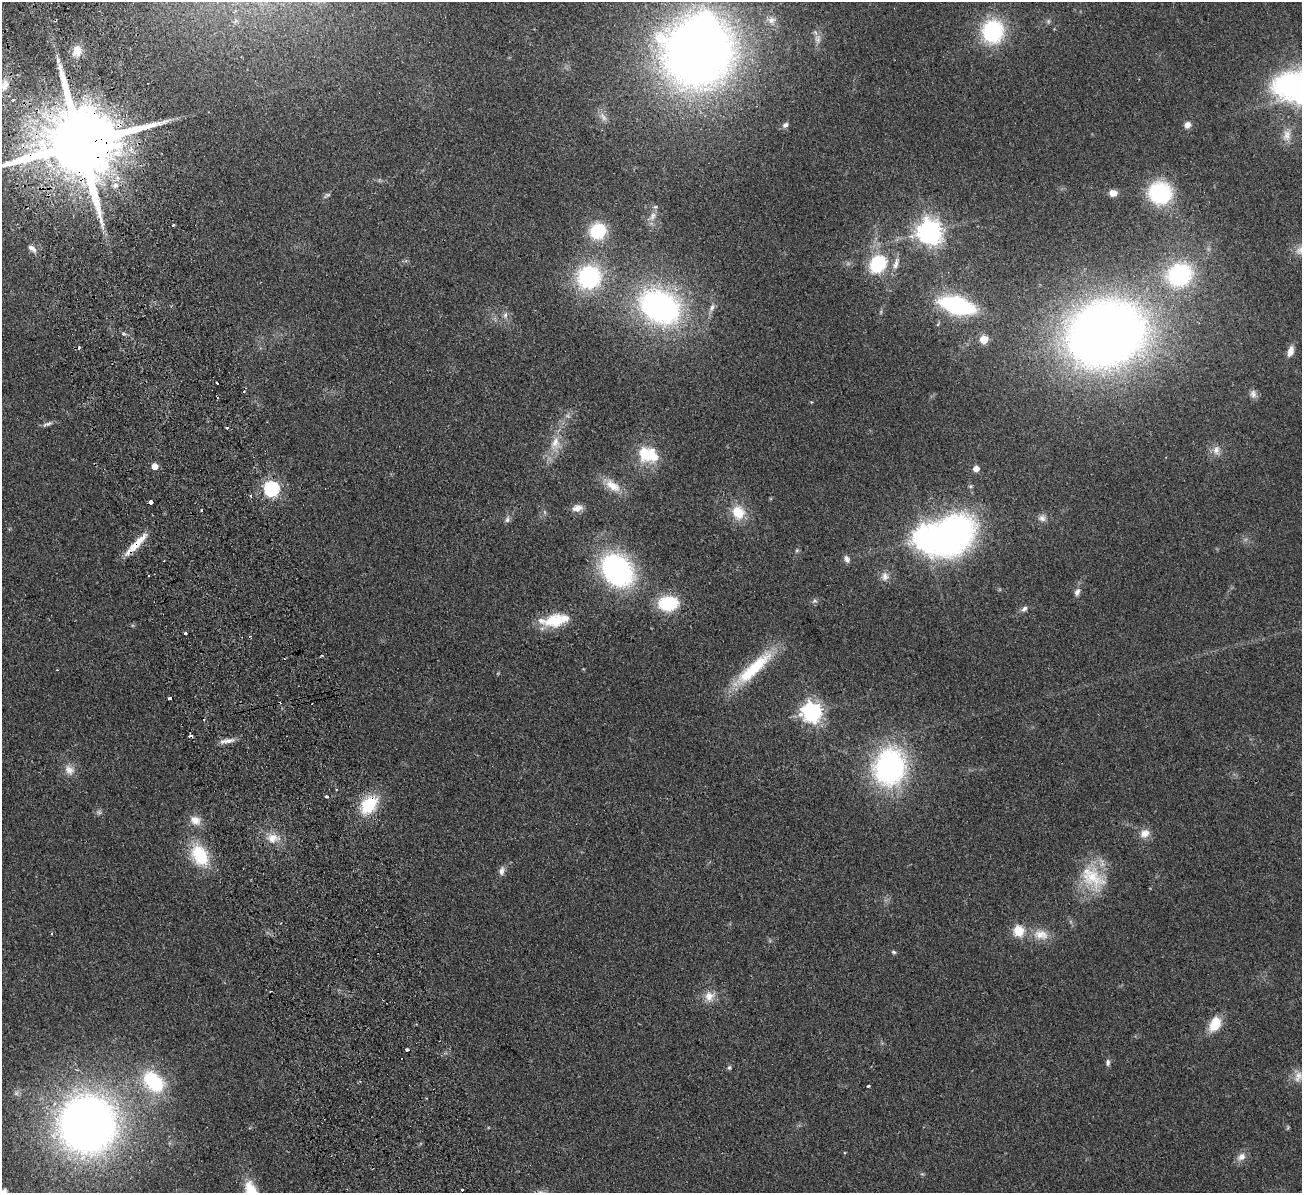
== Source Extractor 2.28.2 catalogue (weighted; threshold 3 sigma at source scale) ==
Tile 11 of 4 x 4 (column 3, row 3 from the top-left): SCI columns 2656-3955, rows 1359-2549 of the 5311 x 5219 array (HDU 1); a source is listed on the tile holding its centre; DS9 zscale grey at full resolution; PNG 1304 x 1195 px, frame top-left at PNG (2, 2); no overlay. Shown black and unused: <1% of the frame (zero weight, under 2 of 3 exposures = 3% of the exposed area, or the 3 px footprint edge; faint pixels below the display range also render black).
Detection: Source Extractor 2.28.2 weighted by HDU 2 'WHT'; one run over the whole footprint, this tile lists its part. Background 0.107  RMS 0.008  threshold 0.036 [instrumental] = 3 sigma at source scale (4.5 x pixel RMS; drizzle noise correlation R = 1.50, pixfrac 1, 0.05/0.05 arcsec/px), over >= 5 px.
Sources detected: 106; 1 too faint to see at this stretch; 3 inside a brighter object's white glare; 7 cosmic-ray / hot-pixel residue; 1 long thin detection or spike segment (spike, bleed or trail) — not listed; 1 inside a brighter listed object's ellipse — not listed separately; the other 93 listed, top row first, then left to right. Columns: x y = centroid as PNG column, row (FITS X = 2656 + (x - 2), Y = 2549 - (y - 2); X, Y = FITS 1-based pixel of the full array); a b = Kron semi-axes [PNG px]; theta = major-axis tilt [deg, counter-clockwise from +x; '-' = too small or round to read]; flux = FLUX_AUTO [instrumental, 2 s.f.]
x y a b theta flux
771 20 11 9 14 4.7
1048 21 7 4 -72 1.2
993 31 21 19 85 74
77 51 14 10 89 8.9
698 52 56 53 18 800
58 60 9 4 -81 2.3
1288 84 32 23 35 130
4 85 17 10 72 8.9
13 100 4 3 - 2.8
603 117 15 7 -53 4.7
785 125 8 6 35 2.6
1187 125 9 8 - 3.9
1287 135 17 11 80 8.1
80 144 24 17 13 14000
115 185 8 7 - 4.5
1113 193 7 6 - 7.3
1160 193 23 22 - 61
328 195 7 4 0 1.3
653 216 12 8 71 5.4
173 225 3 3 - 2.3
598 231 17 16 - 33
929 231 8 8 - 760
32 248 12 6 -36 3.7
1300 250 14 11 27 6.4
878 264 19 15 55 44
896 264 19 7 74 5.6
1179 275 26 23 29 84
589 277 22 21 - 85
957 305 25 11 -15 120
660 307 31 22 -29 250
712 307 11 6 68 3.4
505 315 8 6 75 2.7
1106 333 62 51 20 880
984 339 5 5 - 25
1290 351 12 7 72 6
217 383 3 2 - 1
1253 394 12 9 -78 3.7
217 398 3 2 - 1.6
47 424 15 5 22 2.8
555 442 17 11 76 10
1216 450 13 9 79 5.3
649 453 25 18 18 27
154 466 5 5 - 11
976 469 5 5 - 7.7
613 486 24 12 -35 12
271 488 6 6 - 180
251 496 4 3 - 0.91
151 502 4 3 - 18
577 508 13 8 13 5.6
738 512 18 16 -56 17
1042 518 11 9 -20 4
507 520 9 5 72 2.3
925 538 8 8 - 730
136 544 37 7 46 15
797 550 6 4 19 1.1
847 559 9 6 -68 3.3
617 570 31 24 -47 150
885 576 12 9 -81 5.2
1077 592 12 7 64 3.5
668 603 19 13 4 43
1024 609 10 6 39 2.7
556 620 34 16 13 27
185 634 3 3 - 8.7
754 668 58 14 43 46
170 698 3 3 - 5.7
812 712 7 7 - 430
227 741 23 5 9 5.2
890 767 36 30 76 160
69 770 15 11 -51 7.1
327 796 4 4 - 1.4
369 805 24 16 48 33
195 820 16 12 -31 8.1
1145 833 14 11 32 7
272 838 15 12 16 9.8
200 855 26 17 -60 36
502 871 12 7 88 3.6
1092 877 40 25 -40 36
1018 931 6 6 - 44
1041 934 22 14 -11 13
894 952 7 4 -27 1.3
709 996 14 13 - 8.5
1215 1024 15 10 65 21
407 1050 3 3 - 4.7
1108 1062 9 5 89 2.1
729 1068 6 5 - 1.4
1298 1076 17 11 67 7.3
153 1082 26 18 -44 55
868 1086 3 2 - 1.4
87 1124 44 43 - 670
1288 1127 6 4 73 0.98
1241 1157 12 8 36 5.4
462 1189 3 3 - 3.6
4 1192 10 8 41 4.2
Overlapping masked pixels (flux is a lower limit): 3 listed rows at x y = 80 144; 136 544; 369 805
Isophote crosses this tile's border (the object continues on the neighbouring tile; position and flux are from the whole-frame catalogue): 4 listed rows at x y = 1288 84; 80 144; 1300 250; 4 1192